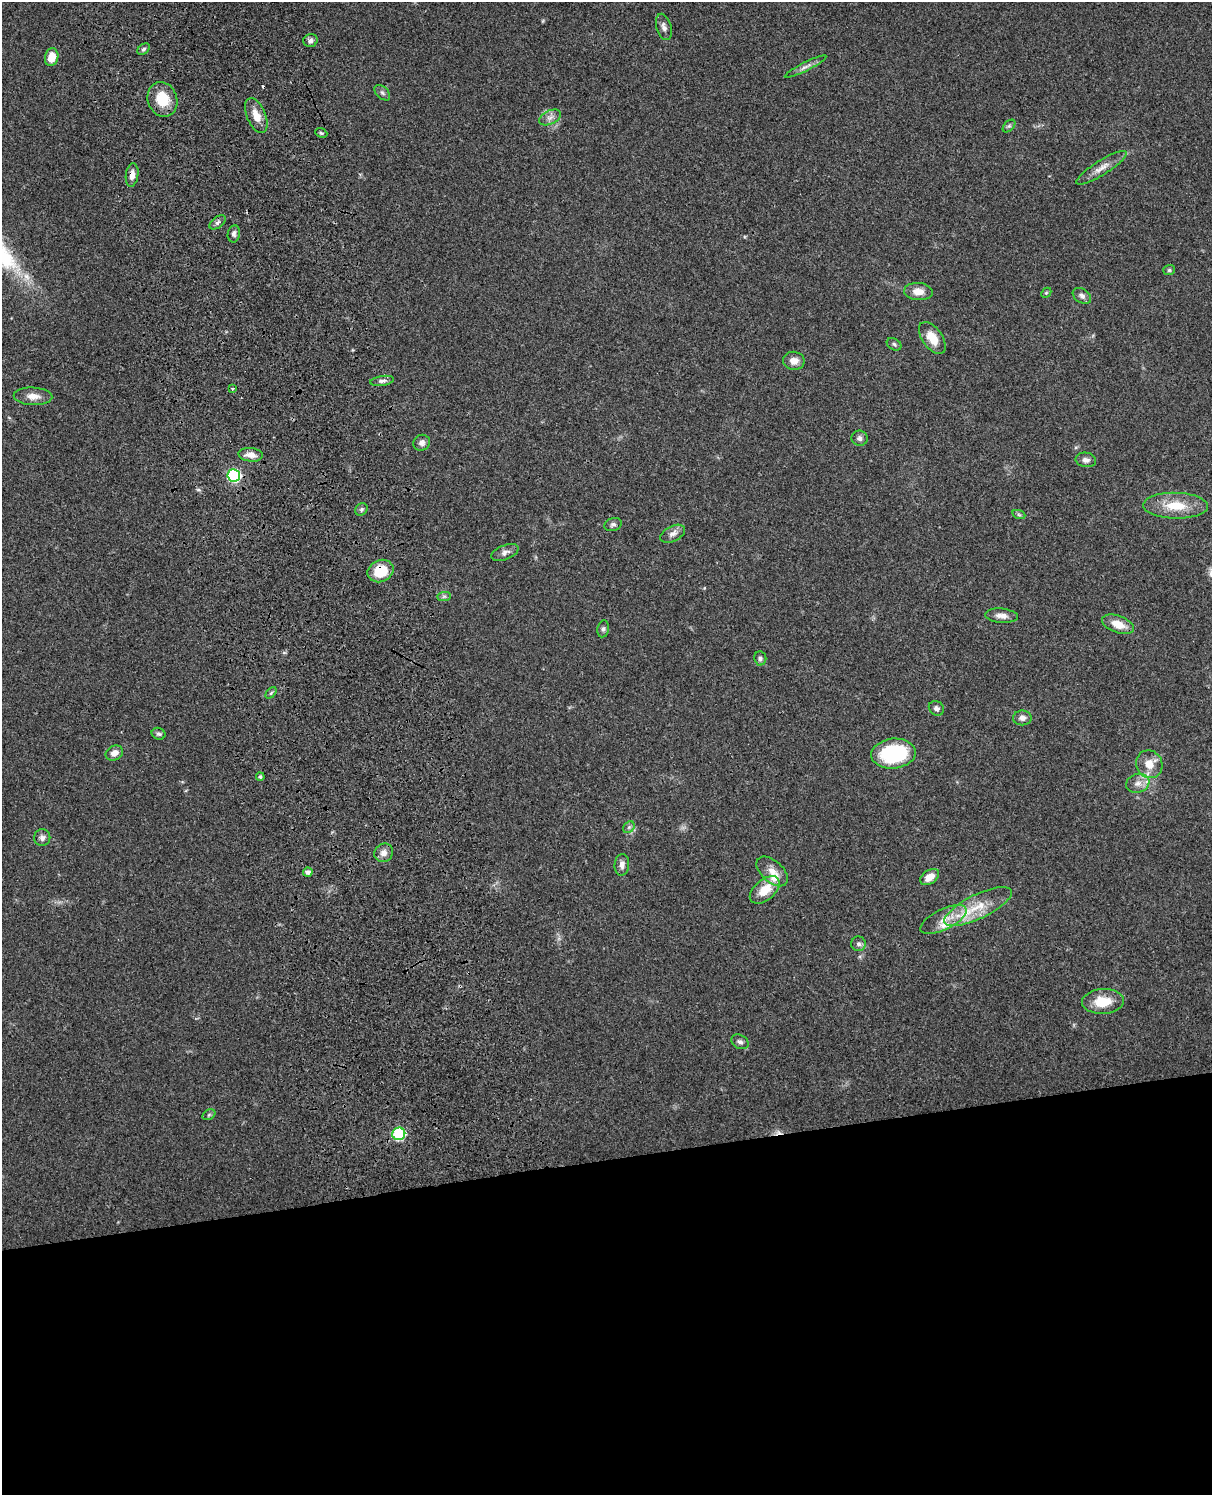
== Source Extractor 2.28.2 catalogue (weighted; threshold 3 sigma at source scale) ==
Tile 11 of 4 x 3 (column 3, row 3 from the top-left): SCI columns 2539-3748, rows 166-1658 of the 5079 x 4922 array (HDU 1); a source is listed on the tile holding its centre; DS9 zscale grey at full resolution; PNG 1214 x 1497 px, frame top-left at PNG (2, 2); each listed source drawn as its Kron ellipse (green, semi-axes under 4 px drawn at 4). Shown black and unused: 22% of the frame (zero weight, under 3 of 4 exposures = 6% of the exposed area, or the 3 px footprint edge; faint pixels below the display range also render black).
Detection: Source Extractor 2.28.2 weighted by HDU 2 'WHT'; one run over the whole footprint, this tile lists its part. Background 0.0911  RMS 0.0062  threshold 0.0279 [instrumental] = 3 sigma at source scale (4.5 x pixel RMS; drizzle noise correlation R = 1.50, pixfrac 1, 0.05/0.05 arcsec/px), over >= 5 px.
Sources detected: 70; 2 cosmic-ray / hot-pixel residue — neither listed nor drawn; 2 inside a brighter listed object's ellipse — not listed separately; the other 66 listed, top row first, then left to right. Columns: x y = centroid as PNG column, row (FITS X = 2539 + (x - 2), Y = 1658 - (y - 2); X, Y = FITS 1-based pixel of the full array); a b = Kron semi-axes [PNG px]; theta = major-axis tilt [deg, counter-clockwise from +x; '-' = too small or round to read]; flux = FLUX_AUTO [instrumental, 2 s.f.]
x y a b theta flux
664 27 13 7 -74 2.7
310 41 7 6 - 2.1
143 49 7 5 40 1.4
52 57 9 6 77 8.9
806 67 23 4 26 3.1
382 93 9 5 -45 1.7
162 99 17 14 -71 16
256 116 18 9 -67 7.5
550 117 12 6 26 3.1
1009 126 7 4 44 1.1
321 133 6 4 -22 1.1
1102 168 29 7 32 6.2
132 175 12 6 82 3.8
217 222 9 5 38 1.7
234 234 9 6 79 1.8
1169 270 6 5 - 1
918 292 14 8 -4 6.2
1046 293 5 4 - 0.77
1082 296 10 7 -33 2.4
932 338 18 10 -54 11
894 344 8 5 -32 1.3
794 361 11 9 -9 4.5
382 381 12 5 8 2.1
232 388 3 3 - 3.1
33 396 19 9 -3 5.6
860 438 8 7 - 2.1
422 443 8 8 - 2.4
251 455 12 7 -5 5
1086 460 10 7 -9 2.8
234 475 6 6 - 79
1176 506 32 13 -2 16
361 509 7 5 46 1.2
1019 515 7 4 -19 0.94
613 524 9 6 18 1.8
673 534 13 7 26 3.3
505 552 14 7 21 3
381 571 13 11 23 17
444 596 7 4 1 1.3
1002 616 16 7 -5 4
1118 624 17 8 -20 8.4
603 629 8 5 80 1.4
760 658 7 6 - 1.5
271 693 6 4 45 0.92
936 708 8 7 - 2.1
1022 718 9 7 -1 2.9
159 734 7 5 -22 1.4
114 753 9 7 25 3.7
893 754 22 15 6 54
1149 764 14 13 - 8.3
260 777 4 3 - 0.94
1138 783 12 9 18 4.4
629 827 6 5 - 1.3
42 838 8 8 - 2.4
384 853 10 9 - 3.8
622 865 11 7 85 3.4
772 871 18 10 -42 7
308 872 5 4 - 2.6
930 877 10 6 35 6.4
765 890 17 10 40 12
978 907 37 12 26 19
943 919 25 10 26 9.3
859 944 7 7 - 2
1103 1001 21 12 3 14
740 1042 9 6 -31 2
209 1115 7 5 32 1
399 1134 6 6 - 53
Overlapping masked pixels (flux is a lower limit): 2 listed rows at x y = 132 175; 381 571